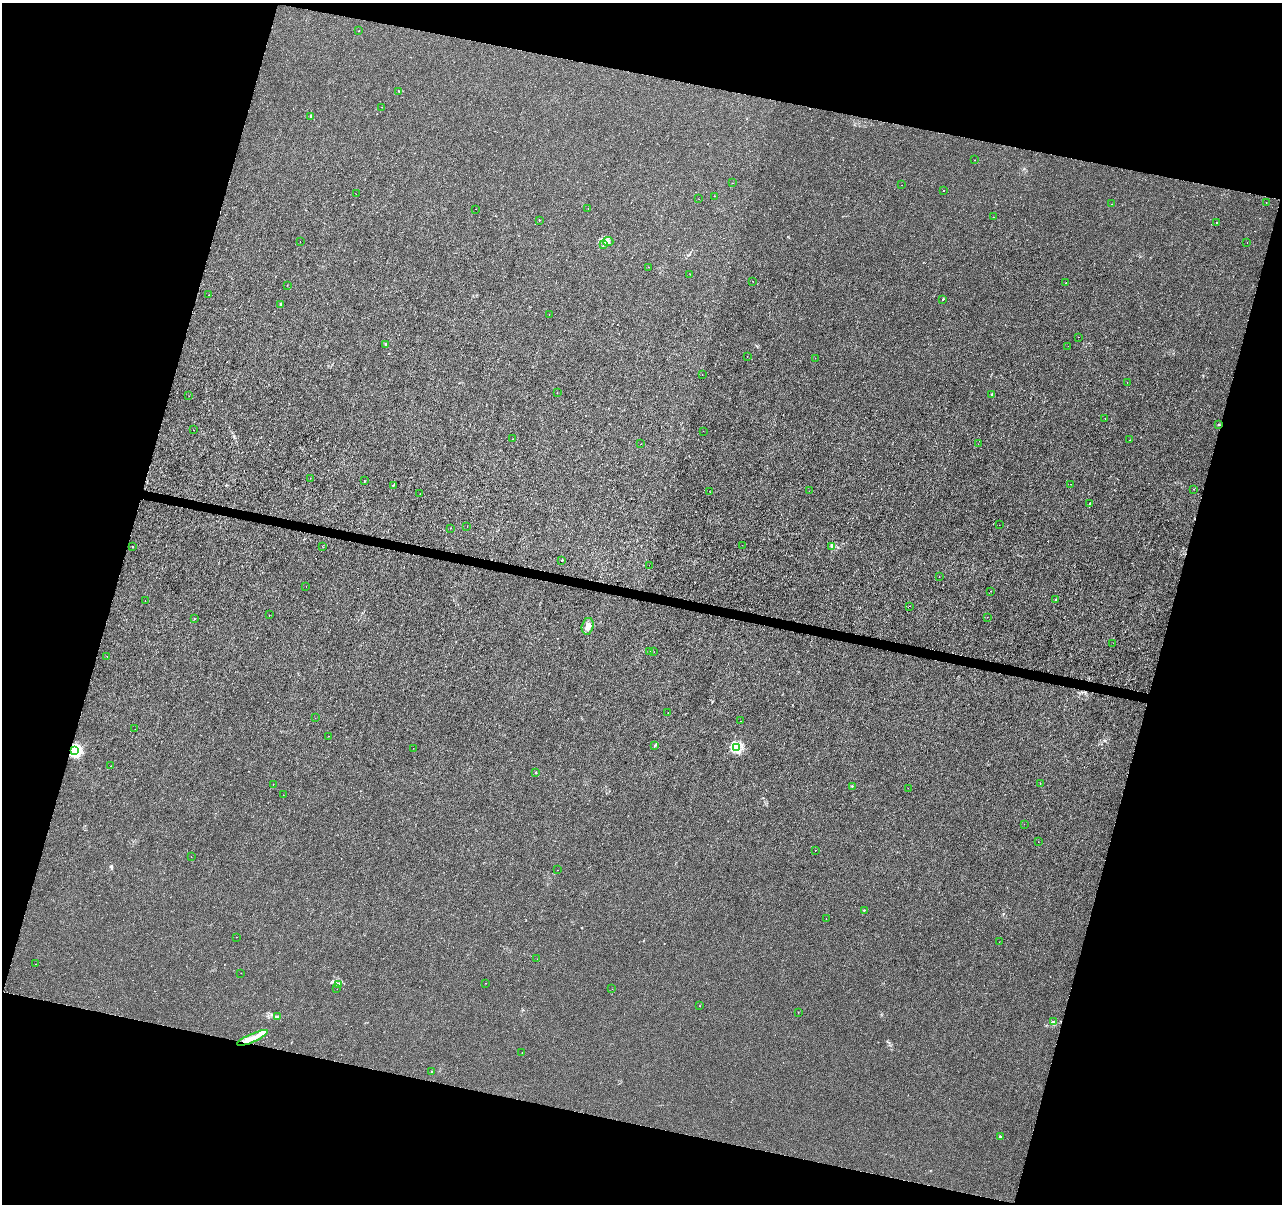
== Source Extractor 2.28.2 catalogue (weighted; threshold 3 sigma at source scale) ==
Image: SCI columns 1-5120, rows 222-5029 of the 5128 x 5312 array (HDU 1 of 3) = the unmasked area's bounding box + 8 px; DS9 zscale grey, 4 x 4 block average (1 PNG px = mean of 4 x 4 image px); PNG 1284 x 1206 px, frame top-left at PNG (2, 3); each listed source drawn as its Kron ellipse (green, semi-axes under 4 px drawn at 4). Shown black and unused: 32% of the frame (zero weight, under 3 of 6 exposures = <1% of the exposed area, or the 3 px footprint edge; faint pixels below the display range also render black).
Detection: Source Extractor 2.28.2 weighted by HDU 2 'WHT'. Background -1.32e-04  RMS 0.0013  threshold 0.00513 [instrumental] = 3 sigma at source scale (4.09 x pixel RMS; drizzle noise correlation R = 1.36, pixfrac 0.8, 0.0396/0.0396 arcsec/px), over >= 5 px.
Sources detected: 126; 3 cosmic-ray / hot-pixel residue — neither listed nor drawn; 1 coinciding with a brighter row at this scale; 1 inside a brighter listed object's ellipse — not listed separately; the other 121 listed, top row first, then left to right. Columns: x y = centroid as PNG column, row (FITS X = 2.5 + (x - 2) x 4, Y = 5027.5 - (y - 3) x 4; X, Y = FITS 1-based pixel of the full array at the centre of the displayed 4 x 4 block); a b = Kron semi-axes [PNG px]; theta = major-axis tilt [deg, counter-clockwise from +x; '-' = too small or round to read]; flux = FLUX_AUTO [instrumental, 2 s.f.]
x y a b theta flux
359 31 2 2 - 0.18
399 91 2 2 - 0.23
381 107 2 2 - 0.15
311 116 3 2 - 0.79
975 160 2 2 - 0.16
732 183 2 2 - 0.15
902 185 2 2 - 0.28
944 191 2 2 - 0.2
356 194 2 2 - 0.097
714 196 2 2 - 0.15
699 199 2 2 - 0.11
1266 202 2 2 - 0.19
1111 204 2 2 - 0.29
588 208 2 2 - 0.13
475 209 2 2 - 0.17
993 217 2 2 - 0.17
540 220 2 2 - 0.13
1217 222 2 2 - 0.22
300 241 2 2 - 0.14
608 241 5 4 - 2.1
1247 242 2 2 - 0.12
604 244 3 2 - 0.62
648 267 2 2 - 0.1
690 274 2 2 - 0.11
752 281 2 2 - 0.12
1066 283 2 2 - 0.35
287 285 2 2 - 0.15
208 295 2 2 - 0.16
943 299 2 2 - 0.43
280 304 2 2 - 0.82
549 314 2 2 - 0.21
1078 337 2 2 - 0.2
386 344 2 2 - 0.38
1068 346 2 2 - 0.093
747 357 2 2 - 0.11
815 358 2 2 - 0.14
702 374 2 2 - 0.29
1127 382 2 2 - 0.099
557 392 2 2 - 0.17
992 395 4 2 - 0.81
189 396 2 2 - 0.15
1105 418 2 2 - 0.16
1219 425 2 2 - 0.49
194 430 2 2 - 0.16
703 431 2 2 - 0.12
512 439 2 2 - 0.28
1130 440 2 2 - 0.21
641 444 2 2 - 0.22
978 444 2 2 - 0.12
310 478 2 2 - 0.091
365 481 2 2 - 0.44
1071 484 2 2 - 0.26
393 485 3 2 - 0.33
1193 489 2 2 - 0.23
809 491 2 2 - 0.13
710 492 2 2 - 0.13
420 493 2 2 - 0.16
1090 503 3 2 - 0.5
999 525 2 2 - 0.1
467 527 2 2 - 0.11
450 528 2 2 - 0.15
742 545 2 2 - 0.14
832 546 4 2 - 2
132 547 2 2 - 0.28
323 547 2 2 - 0.41
562 560 2 2 - 0.46
649 565 2 2 - 0.14
939 577 2 2 - 0.12
306 586 2 2 - 0.18
991 591 2 2 - 0.13
1056 600 2 2 - 0.47
145 601 2 2 - 0.11
910 606 2 2 - 0.14
269 615 2 2 - 0.21
987 617 2 2 - 0.11
194 619 2 2 - 0.17
588 626 8 6 77 5.3
1113 643 2 2 - 0.17
649 651 2 2 - 0.12
654 652 2 2 - 0.1
107 656 2 2 - 0.14
668 713 2 2 - 0.14
315 718 2 2 - 0.1
741 721 2 2 - 0.12
135 729 2 2 - 0.13
329 736 2 2 - 0.12
655 745 2 2 - 0.29
736 747 2 2 - 61
413 748 2 2 - 0.1
74 751 2 2 - 92
111 766 2 2 - 0.11
536 772 2 2 - 0.39
1040 783 2 2 - 0.27
273 784 2 2 - 0.11
852 786 2 2 - 0.37
908 788 2 2 - 0.2
283 795 2 2 - 0.096
1024 824 2 2 - 0.092
1038 842 2 2 - 0.24
815 850 2 2 - 0.26
191 857 2 2 - 0.096
557 870 2 2 - 0.093
864 910 2 2 - 0.26
826 919 2 2 - 0.2
236 937 2 2 - 0.13
999 942 2 2 - 0.13
537 959 2 2 - 0.13
36 964 2 2 - 0.15
241 973 2 2 - 0.099
485 983 2 2 - 0.17
339 984 2 2 - 0.38
337 989 2 2 - 0.18
612 989 2 2 - 0.11
700 1006 2 2 - 0.17
798 1012 2 2 - 0.17
277 1017 2 2 - 0.5
1054 1022 3 2 - 0.61
252 1038 17 4 23 8
522 1053 2 2 - 0.13
432 1071 2 2 - 0.41
1000 1136 2 2 - 2
Overlapping masked pixels (flux is a lower limit): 2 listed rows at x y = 1219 425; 74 751
Diffuse or blended objects may show on this block-average render without a row.